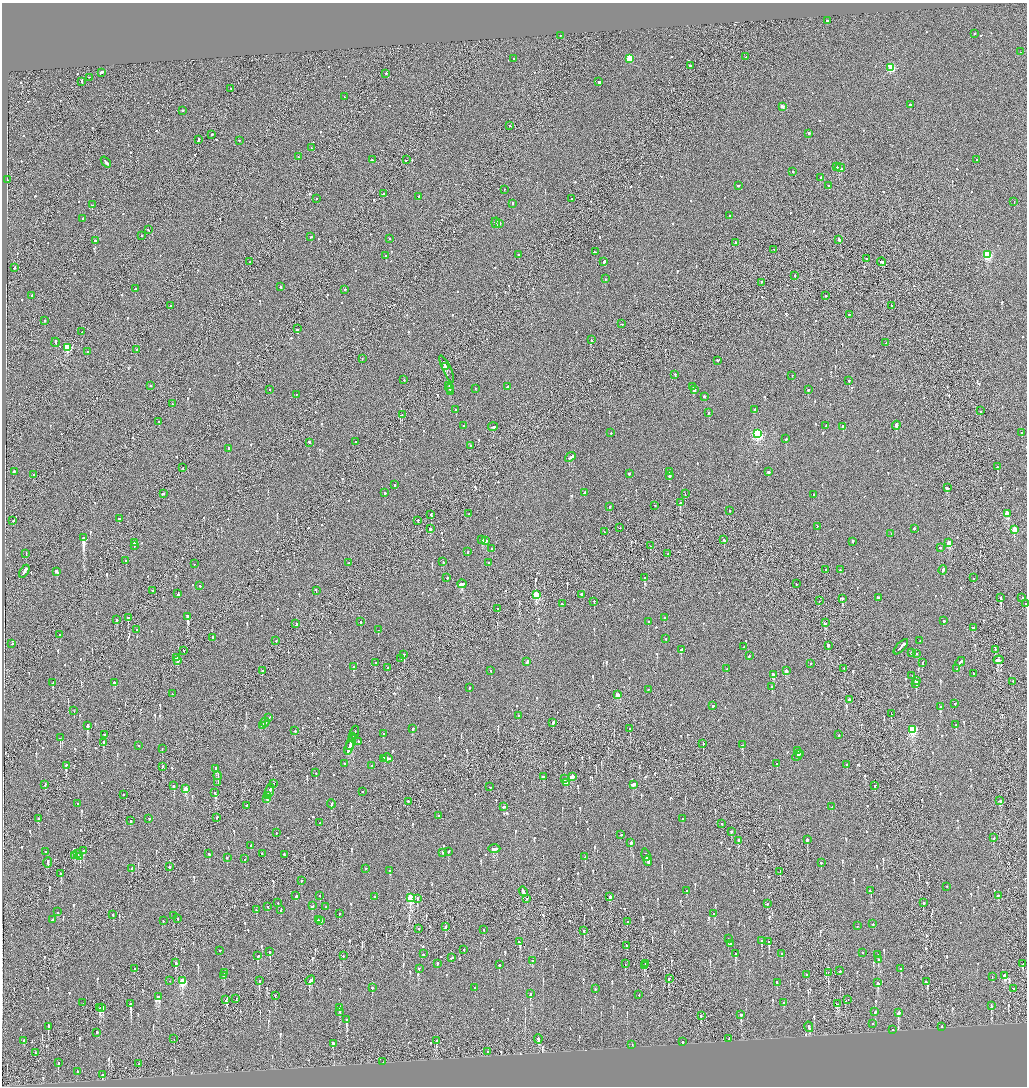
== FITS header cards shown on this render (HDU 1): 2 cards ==
NAXIS1  =                 2050
NAXIS2  =                 2168

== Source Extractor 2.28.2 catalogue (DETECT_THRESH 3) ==
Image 2050 x 2168 px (HDU 1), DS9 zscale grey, zoomed out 1/2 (1 PNG px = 2 x 2 image px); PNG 1029 x 1088 px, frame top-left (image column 2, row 2168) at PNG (2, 3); each listed source drawn as its Kron ellipse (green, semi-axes under 4 px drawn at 4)
Background -0.0879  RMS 0.068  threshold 0.203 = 3 sigma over >= 5 px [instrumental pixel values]
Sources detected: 1192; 46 cannot appear on this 1/2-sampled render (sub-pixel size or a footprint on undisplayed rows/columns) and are neither listed nor drawn; of the other 1146, the 500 brightest by FLUX_AUTO listed and drawn (646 fainter detections omitted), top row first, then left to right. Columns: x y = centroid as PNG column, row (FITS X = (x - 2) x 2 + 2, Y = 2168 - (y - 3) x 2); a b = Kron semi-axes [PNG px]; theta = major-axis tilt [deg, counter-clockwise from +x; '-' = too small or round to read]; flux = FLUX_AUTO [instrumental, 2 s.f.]
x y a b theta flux
827 21 3 2 - 290
974 34 2 1 - 110
560 36 2 1 - 110
1021 52 2 2 - 120
746 57 2 2 - 120
513 59 2 2 - 94
629 59 3 3 - 560
690 66 2 2 - 390
891 68 3 3 - 750
101 73 4 2 - 510
386 74 2 1 - 400
89 78 2 1 - 180
82 82 3 2 - 110
599 82 2 2 - 1500
230 89 2 2 - 110
344 97 2 2 - 91
910 105 2 2 - 1600
782 107 2 2 - 92
183 111 2 1 - 230
509 126 2 2 - 170
809 134 2 2 - 160
212 135 2 2 - 430
198 140 2 2 - 220
239 141 2 2 - 110
311 148 2 2 - 160
298 157 2 1 - 99
372 160 2 2 - 90
406 160 3 2 - 170
976 160 2 2 - 200
106 162 6 2 -50 330
836 167 2 2 - 180
840 168 5 2 - 410
793 172 2 2 - 110
821 178 2 2 - 86
7 180 2 2 - 89
738 186 2 2 - 92
829 186 2 1 - 180
504 190 2 1 - 140
383 194 2 2 - 240
419 197 2 2 - 160
316 199 2 2 - 110
571 199 2 2 - 120
1014 202 2 2 - 140
512 204 2 2 - 160
92 205 2 1 - 140
730 216 2 1 - 110
83 219 2 2 - 200
496 223 5 2 - 660
499 224 2 2 - 1000
148 230 2 2 - 200
142 235 2 1 - 130
310 237 2 2 - 380
389 239 2 2 - 89
839 240 3 2 - 500
95 241 2 2 - 290
736 243 2 2 - 480
774 250 2 1 - 170
595 252 3 2 - 180
518 255 2 1 - 240
988 255 3 3 - 1100
386 256 2 2 - 170
867 259 2 2 - 150
250 262 2 1 - 120
604 262 3 2 - 430
881 262 4 2 - 390
14 268 3 2 - 230
795 276 2 2 - 130
605 279 2 2 - 130
762 283 2 2 - 120
281 287 2 2 - 200
135 289 3 1 - 240
345 290 2 2 - 170
32 296 2 2 - 240
826 296 2 2 - 130
170 306 2 2 - 200
892 306 2 2 - 100
849 315 2 2 - 85
44 321 2 2 - 120
622 324 2 2 - 88
298 329 2 1 - 400
82 332 2 2 - 280
591 340 2 2 - 110
56 343 5 2 - 320
886 343 2 1 - 110
67 348 3 3 - 630
136 350 2 1 - 240
88 352 2 2 - 350
362 359 2 2 - 86
717 361 2 2 - 150
445 367 3 1 - 210
447 369 15 1 -65 460
675 375 2 2 - 88
792 376 2 2 - 160
404 380 2 2 - 96
849 381 2 2 - 120
150 386 2 2 - 230
449 386 3 1 - 290
507 387 3 2 - 210
693 387 2 2 - 190
450 389 4 2 - 390
475 389 2 2 - 89
269 390 2 2 - 91
694 390 3 2 - 360
808 390 2 2 - 230
451 392 3 1 - 190
296 395 2 2 - 200
704 397 3 2 - 120
172 404 2 2 - 120
456 410 3 2 - 210
755 410 2 2 - 140
980 411 2 2 - 160
708 413 2 2 - 560
402 415 2 1 - 230
159 422 2 2 - 140
464 426 2 2 - 110
826 426 2 1 - 110
896 426 4 2 - 870
493 427 5 2 - 380
843 427 4 2 - 190
611 433 2 2 - 87
1021 433 2 2 - 120
758 434 4 3 - 1700
786 439 2 2 - 120
355 442 2 2 - 120
309 443 2 2 - 370
470 446 2 2 - 310
229 449 4 2 - 580
570 457 6 2 39 320
997 467 2 2 - 230
183 468 2 2 - 150
14 472 2 2 - 540
669 472 2 2 - 180
768 472 2 2 - 540
629 474 2 2 - 150
33 475 2 2 - 110
669 476 2 2 - 410
394 485 2 2 - 96
947 488 3 2 - 220
384 493 2 2 - 440
585 493 3 2 - 300
163 494 2 2 - 280
685 494 2 1 - 86
813 495 2 2 - 130
680 503 2 2 - 380
655 506 2 2 - 90
610 507 2 2 - 140
729 511 3 2 - 140
469 514 2 1 - 110
1007 514 3 3 - 380
431 515 3 1 - 420
119 519 2 2 - 150
13 521 2 2 - 210
418 521 2 2 - 190
817 527 2 1 - 98
620 528 2 1 - 110
430 529 2 2 - 730
914 529 2 2 - 210
1014 530 3 2 - 290
604 532 2 2 - 130
891 534 2 2 - 260
84 538 4 2 - 3700
482 540 3 1 - 400
724 540 2 2 - 120
485 541 3 2 - 220
853 542 2 2 - 140
134 543 2 2 - 130
949 543 3 2 - 320
134 546 3 2 - 280
650 546 2 2 - 460
940 548 2 2 - 90
492 549 3 2 - 190
468 552 2 2 - 120
26 554 2 2 - 95
668 554 2 2 - 120
125 561 2 2 - 88
443 562 2 2 - 300
348 563 2 2 - 150
489 563 2 2 - 98
194 564 2 2 - 690
826 570 2 2 - 200
840 570 2 2 - 180
943 571 4 2 - 380
24 572 7 2 58 2200
57 572 3 2 - 1300
447 578 2 1 - 210
645 578 2 2 - 120
973 578 2 1 - 98
462 584 4 2 - 520
796 584 2 2 - 85
200 586 2 2 - 200
153 591 2 2 - 280
316 591 2 2 - 190
178 594 4 2 - 190
537 595 3 3 - 560
582 595 4 2 - 240
879 598 4 3 - 760
1000 598 2 2 - 98
1022 598 2 2 - 210
842 599 2 2 - 360
819 601 2 1 - 140
594 602 2 2 - 170
562 604 3 2 - 93
1025 604 2 1 - 170
498 609 2 1 - 150
187 617 3 2 - 2700
128 618 2 2 - 940
664 618 2 2 - 92
116 620 2 2 - 430
944 621 2 2 - 390
360 622 2 2 - 130
648 622 2 2 - 110
825 623 3 2 - 390
296 624 3 2 - 130
973 628 3 2 - 650
137 630 2 2 - 250
378 630 2 2 - 88
60 635 2 2 - 210
213 638 2 2 - 200
666 639 2 2 - 120
276 641 2 2 - 86
920 641 2 2 - 200
12 644 3 2 - 150
828 646 4 1 - 360
744 647 2 2 - 310
901 647 9 2 47 670
681 650 2 2 - 220
995 650 2 2 - 84
184 651 2 1 - 250
911 653 2 2 - 150
916 654 2 2 - 170
404 655 3 3 - 140
749 656 3 2 - 340
176 658 3 2 - 180
401 659 2 1 - 140
999 660 5 2 - 620
177 661 2 2 - 260
527 662 4 2 - 230
960 662 5 2 - 290
375 663 2 2 - 900
810 663 2 1 - 180
922 663 2 2 - 130
353 667 2 2 - 260
387 668 2 2 - 150
727 669 2 2 - 140
844 669 2 2 - 150
957 669 3 2 - 180
262 671 2 2 - 91
491 671 2 2 - 190
786 671 3 2 - 180
974 674 3 2 - 220
773 675 4 2 - 580
912 676 2 2 - 95
916 681 2 2 - 690
1013 682 2 2 - 110
53 683 2 2 - 93
114 683 2 2 - 550
916 684 2 2 - 540
772 687 2 2 - 330
470 688 2 2 - 89
648 690 2 2 - 130
173 694 2 2 - 91
617 695 3 2 - 200
849 700 2 2 - 320
955 704 2 2 - 85
713 706 2 2 - 370
941 707 2 2 - 130
74 711 2 2 - 85
891 714 2 2 - 91
519 716 2 1 - 110
269 718 3 2 - 1100
265 723 5 2 - 1000
553 723 3 2 - 340
956 725 2 2 - 120
87 726 2 2 - 1500
262 726 4 2 - 320
412 729 2 2 - 270
630 729 2 2 - 100
913 730 3 3 - 1200
295 731 2 2 - 110
354 733 6 1 72 360
383 734 2 2 - 110
104 735 2 2 - 120
839 735 2 2 - 170
353 737 2 1 - 150
60 738 2 2 - 420
359 742 2 2 - 120
103 743 2 2 - 340
351 743 8 2 72 730
703 744 3 2 - 96
742 745 3 2 - 170
138 746 2 2 - 110
349 748 7 2 70 620
162 749 2 1 - 90
797 751 2 2 - 92
800 754 4 1 - 290
798 756 6 2 46 280
388 758 5 2 - 290
384 759 3 2 - 220
344 764 2 2 - 110
777 764 2 2 - 620
847 765 2 2 - 88
66 766 2 1 - 510
372 766 2 2 - 97
162 767 3 2 - 170
216 769 3 2 - 210
316 773 2 2 - 350
218 776 4 2 - 270
543 777 3 2 - 210
572 777 4 3 - 310
564 779 2 2 - 280
218 783 3 1 - 120
566 783 3 2 - 180
273 784 2 2 - 330
45 785 2 2 - 130
633 785 3 2 - 640
174 786 2 2 - 430
875 786 2 2 - 470
490 787 2 2 - 95
186 789 3 2 - 400
269 791 7 2 70 400
363 792 2 2 - 120
215 793 2 2 - 180
123 795 2 2 - 92
268 796 2 1 - 170
267 799 2 2 - 230
999 801 3 2 - 230
408 802 2 2 - 200
78 804 2 2 - 120
331 804 4 2 - 230
247 806 2 2 - 360
504 807 2 2 - 180
832 807 2 2 - 160
439 816 3 2 - 130
217 818 2 1 - 140
39 819 3 2 - 130
149 819 2 2 - 84
682 819 2 2 - 140
131 821 3 2 - 140
319 823 3 2 - 150
722 824 2 1 - 300
731 832 2 2 - 150
276 833 2 2 - 140
621 835 3 2 - 130
994 838 3 2 - 210
807 840 2 2 - 370
739 841 2 2 - 700
631 843 2 2 - 250
250 846 3 2 - 150
494 849 6 2 0 480
83 851 2 2 - 200
46 852 2 2 - 84
448 852 2 2 - 180
443 853 2 2 - 100
78 854 2 2 - 350
209 854 2 2 - 270
262 854 2 2 - 260
284 855 3 1 - 110
646 855 6 2 -73 440
75 856 3 2 - 160
80 857 2 1 - 84
585 857 2 2 - 87
227 858 2 2 - 120
245 859 2 1 - 180
648 861 5 2 - 650
48 863 5 2 - 570
821 863 2 2 - 250
169 867 2 2 - 110
132 869 3 2 - 130
366 869 2 2 - 100
390 871 3 2 - 210
780 872 2 1 - 290
61 874 2 2 - 210
301 881 2 2 - 110
947 887 2 2 - 120
686 891 2 2 - 150
870 891 3 2 - 160
523 892 5 2 - 570
296 896 3 2 - 150
320 896 2 2 - 130
998 896 2 2 - 450
375 897 2 2 - 230
610 897 3 2 - 110
410 898 4 3 - 980
417 899 2 2 - 300
527 899 2 2 - 110
278 903 2 2 - 130
923 903 2 2 - 120
767 904 2 2 - 120
312 906 3 2 - 92
267 907 2 2 - 100
326 907 2 2 - 110
256 910 2 2 - 180
281 910 3 2 - 170
58 912 2 2 - 160
339 914 2 2 - 99
714 914 2 2 - 180
113 915 2 2 - 100
174 916 2 2 - 100
178 919 2 1 - 86
52 920 3 2 - 120
319 920 3 2 - 270
163 921 2 2 - 94
320 921 2 2 - 200
627 922 2 2 - 170
873 924 3 2 - 120
857 926 2 2 - 130
445 927 3 1 - 580
418 929 2 1 - 200
483 930 2 1 - 100
584 931 2 1 - 250
728 939 2 2 - 88
762 941 2 2 - 400
520 942 3 3 - 330
769 942 2 2 - 490
730 944 2 2 - 570
626 945 3 1 - 140
464 950 2 2 - 310
219 951 2 2 - 300
270 952 2 2 - 270
862 953 2 2 - 120
423 954 2 2 - 130
735 954 2 2 - 460
781 954 2 2 - 140
878 955 2 2 - 150
258 956 2 2 - 100
343 956 2 2 - 170
452 958 3 2 - 470
878 960 2 2 - 94
532 961 2 1 - 290
176 963 3 2 - 170
438 964 2 2 - 240
625 964 2 2 - 110
646 964 2 1 - 88
1023 964 2 2 - 200
499 965 2 2 - 140
644 966 3 2 - 150
134 969 2 1 - 120
419 969 2 2 - 250
901 969 3 2 - 150
840 971 2 2 - 160
224 973 2 2 - 120
828 973 2 1 - 160
807 975 2 2 - 180
224 976 2 2 - 450
1004 976 2 2 - 700
992 977 2 1 - 120
669 979 3 2 - 240
170 981 2 1 - 85
182 981 3 3 - 810
259 981 3 2 - 220
310 981 5 2 - 310
926 982 3 2 - 200
777 983 3 2 - 110
878 983 2 2 - 360
372 988 2 2 - 270
475 988 2 1 - 110
595 989 2 1 - 210
1013 989 2 2 - 100
530 994 3 2 - 360
639 995 2 1 - 140
275 996 2 1 - 96
159 997 3 3 - 220
236 999 2 2 - 100
226 1000 3 2 - 93
848 1000 2 1 - 160
83 1003 2 1 - 89
783 1003 2 2 - 140
131 1004 3 2 - 460
838 1004 3 2 - 440
991 1006 4 2 - 340
100 1008 4 2 - 200
102 1008 2 2 - 170
339 1008 2 2 - 640
340 1012 3 2 - 88
875 1012 2 2 - 460
898 1013 3 2 - 710
741 1015 3 2 - 730
701 1016 2 2 - 91
347 1020 3 2 - 510
872 1024 2 2 - 110
48 1027 4 2 - 260
809 1027 5 2 - 280
942 1027 2 2 - 280
892 1030 2 2 - 340
97 1033 2 2 - 380
174 1039 2 1 - 93
538 1039 5 2 - 240
729 1039 4 1 - 220
24 1041 2 2 - 140
436 1041 2 2 - 280
682 1042 3 2 - 180
333 1044 3 2 - 130
632 1045 2 2 - 160
488 1052 3 2 - 240
35 1053 3 2 - 110
383 1062 2 1 - 96
58 1063 2 2 - 85
139 1064 2 2 - 550
77 1072 3 2 - 230
102 1075 3 2 - 330
At the frame edge (FLAGS 8, measured only in part): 1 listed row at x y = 1025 604
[646 fainter detections neither listed nor drawn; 46 sub-pixel or undisplayed-footprint detections neither listed nor drawn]